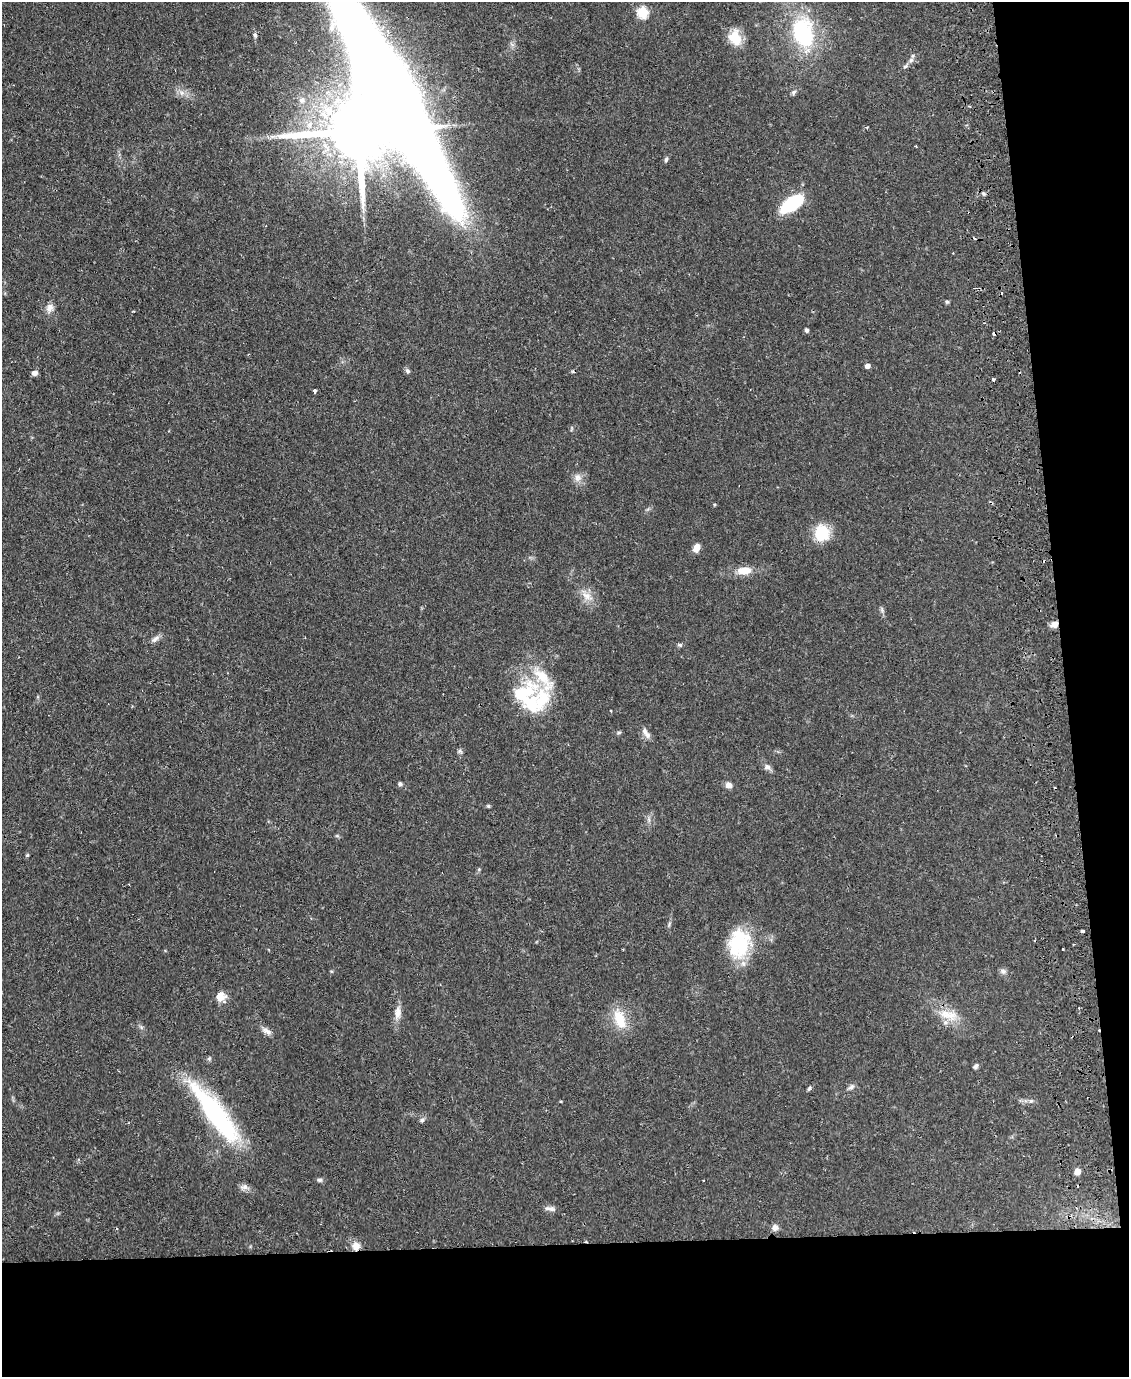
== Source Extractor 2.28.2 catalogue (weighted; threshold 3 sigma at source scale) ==
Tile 12 of 4 x 3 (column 4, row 3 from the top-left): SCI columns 3438-4564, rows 135-1509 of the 4619 x 4496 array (HDU 1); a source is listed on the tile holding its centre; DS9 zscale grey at full resolution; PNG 1131 x 1379 px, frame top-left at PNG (2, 2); no overlay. Shown black and unused: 15% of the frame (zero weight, under 2 of 3 exposures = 3% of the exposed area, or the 3 px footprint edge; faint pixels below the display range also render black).
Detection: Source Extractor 2.28.2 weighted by HDU 2 'WHT'; one run over the whole footprint, this tile lists its part. Background 0.0815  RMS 0.0057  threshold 0.0255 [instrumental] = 3 sigma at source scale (4.5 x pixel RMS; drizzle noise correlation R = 1.50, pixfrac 1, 0.05/0.05 arcsec/px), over >= 5 px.
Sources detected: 72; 3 inside a brighter object's white glare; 5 cosmic-ray / hot-pixel residue — not listed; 3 inside a brighter listed object's ellipse — not listed separately; the other 61 listed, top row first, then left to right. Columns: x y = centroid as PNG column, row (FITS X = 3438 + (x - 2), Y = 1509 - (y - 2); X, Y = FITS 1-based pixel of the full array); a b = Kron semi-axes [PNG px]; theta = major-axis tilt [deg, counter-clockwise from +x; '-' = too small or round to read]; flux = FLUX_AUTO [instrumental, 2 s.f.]
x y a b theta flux
643 12 6 5 - 42
803 33 33 22 -79 52
255 35 7 4 -63 1
735 38 18 14 -62 11
911 60 6 6 - 1.6
906 66 9 5 38 1.4
793 92 7 5 53 1.3
302 100 9 8 - 2.6
357 131 20 11 0 6900
666 159 7 5 71 1.1
792 204 20 10 35 42
947 302 5 5 - 0.77
50 308 12 9 69 3.3
807 330 5 4 - 1.5
867 365 4 4 - 3.1
407 371 7 5 -42 1.2
34 373 6 5 - 2.6
993 379 4 3 - 1.8
315 391 3 3 - 4.1
578 477 12 9 -86 3.5
714 504 4 4 - 0.61
822 533 11 10 - 28
696 548 10 7 69 4.1
744 571 14 8 5 8.7
587 596 17 9 -34 5.8
882 610 10 3 -80 1.1
1054 624 9 7 27 3.4
155 639 14 6 36 2.4
680 645 7 5 -13 1
532 704 49 26 -82 35
611 711 3 3 - 0.61
619 732 7 3 18 0.79
646 733 17 7 -56 3.1
767 767 9 7 -19 2
400 784 5 4 - 1.4
728 785 8 7 - 3
488 806 5 4 - 0.73
27 855 5 4 - 0.7
479 869 6 3 19 0.61
1083 931 3 3 - 1.5
739 944 34 25 79 35
1003 971 9 7 -29 1.8
221 997 11 11 - 6
1079 1008 3 3 - 0.61
398 1013 17 9 83 4.7
948 1015 31 13 -13 12
620 1019 29 14 -71 14
267 1031 15 7 -35 2.9
209 1059 6 5 - 0.93
975 1066 5 4 - 1.8
851 1087 10 6 32 1.7
809 1088 7 4 65 0.94
1031 1101 6 5 - 1.1
212 1110 70 21 -53 79
422 1120 6 5 - 1.2
1077 1171 5 4 - 7.3
319 1180 8 5 -1 1.3
244 1187 12 8 -2 2.5
550 1208 15 6 -7 2.4
775 1227 8 7 - 2.6
356 1246 11 10 - 4.7
Overlapping masked pixels (flux is a lower limit): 3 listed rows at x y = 1054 624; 212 1110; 356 1246